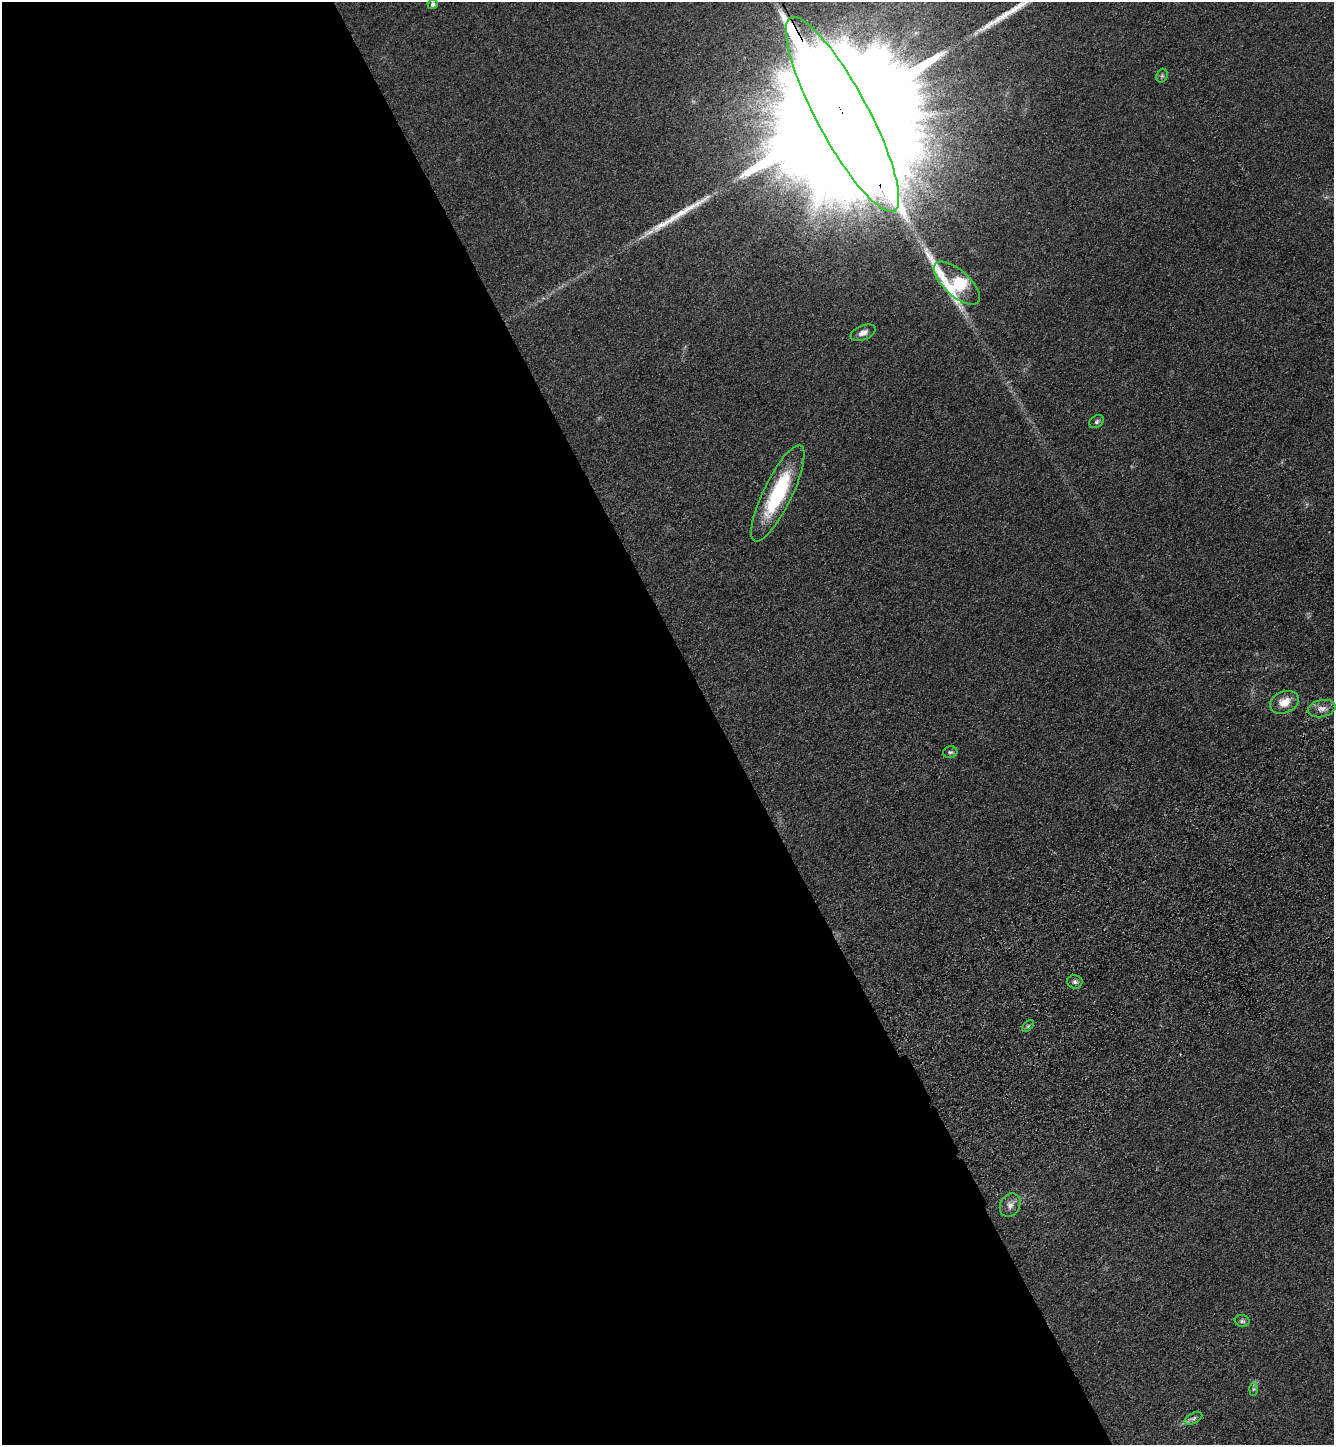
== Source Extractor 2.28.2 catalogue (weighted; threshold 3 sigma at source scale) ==
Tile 9 of 4 x 4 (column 1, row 3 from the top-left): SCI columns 364-1695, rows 1549-2991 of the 5920 x 5981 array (HDU 1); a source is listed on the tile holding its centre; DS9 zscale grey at full resolution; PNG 1336 x 1447 px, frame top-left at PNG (2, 2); each listed source drawn as its Kron ellipse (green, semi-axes under 4 px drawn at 4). Shown black and unused: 54% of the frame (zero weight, under 3 of 4 exposures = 6% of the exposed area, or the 3 px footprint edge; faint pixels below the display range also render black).
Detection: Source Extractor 2.28.2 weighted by HDU 2 'WHT'; one run over the whole footprint, this tile lists its part. Background 0.0839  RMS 0.0066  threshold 0.0297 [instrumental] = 3 sigma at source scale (4.5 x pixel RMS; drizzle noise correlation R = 1.50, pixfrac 1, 0.05/0.05 arcsec/px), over >= 5 px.
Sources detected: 18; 2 long thin detections or spike segments (spike, bleed or trail) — neither listed nor drawn; the other 16 listed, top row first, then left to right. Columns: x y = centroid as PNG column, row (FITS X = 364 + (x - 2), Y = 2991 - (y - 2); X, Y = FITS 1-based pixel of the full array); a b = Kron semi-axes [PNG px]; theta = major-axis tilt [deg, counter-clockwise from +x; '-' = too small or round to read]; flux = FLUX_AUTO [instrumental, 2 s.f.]
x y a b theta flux
433 4 5 4 - 1.8
1162 76 7 5 70 1.3
842 114 110 26 -62 120000
957 283 29 13 -42 140
863 333 13 7 22 3.9
1097 422 8 5 35 1.5
778 493 53 14 64 54
1284 702 15 10 22 9.8
1322 709 14 8 12 4.9
950 752 7 5 15 1.4
1075 982 8 7 - 2.1
1028 1026 7 4 45 1.2
1010 1205 12 9 62 4.2
1242 1321 7 6 - 1.6
1253 1389 7 4 88 1.1
1193 1418 10 5 29 1.9
Overlapping masked pixels (flux is a lower limit): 1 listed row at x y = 842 114